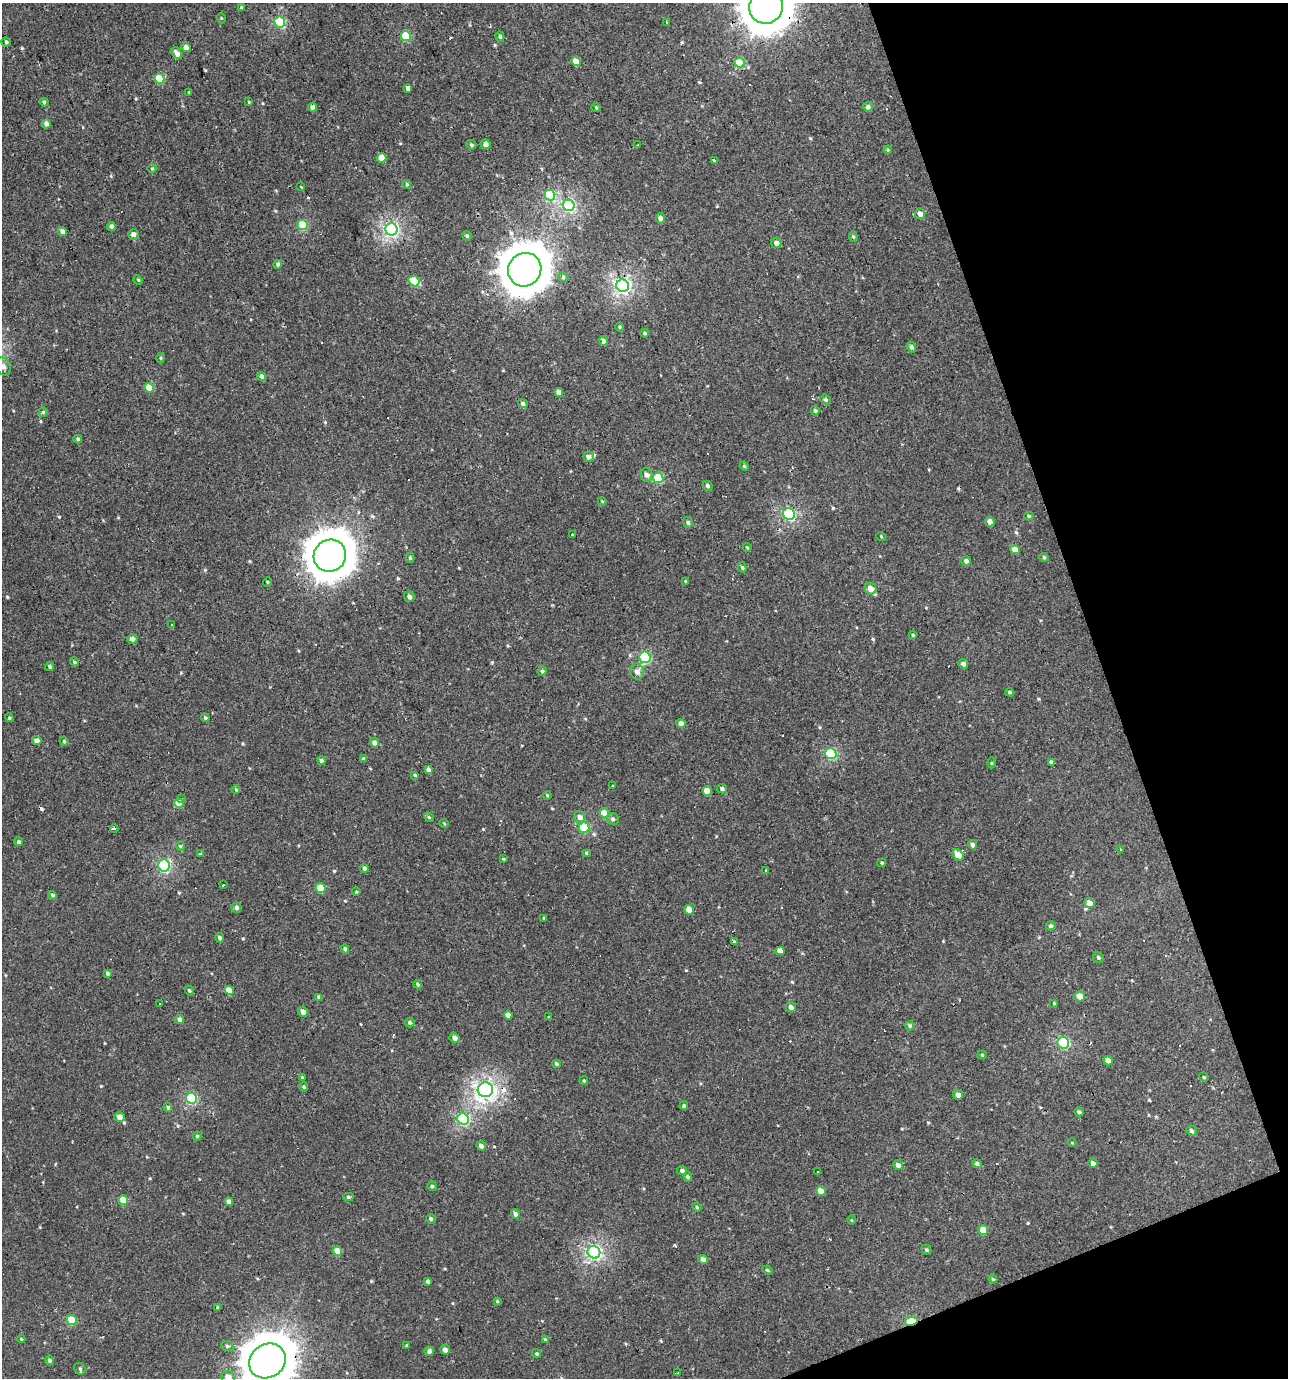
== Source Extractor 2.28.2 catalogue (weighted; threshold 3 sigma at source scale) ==
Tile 12 of 4 x 4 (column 4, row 3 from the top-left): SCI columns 3988-5273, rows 1377-2752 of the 5344 x 5504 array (HDU 1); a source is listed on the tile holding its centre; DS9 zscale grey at full resolution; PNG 1290 x 1380 px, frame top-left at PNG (2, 3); each listed source drawn as its Kron ellipse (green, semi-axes under 4 px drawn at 4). Shown black and unused: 17% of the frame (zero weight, under 2 of 3 exposures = <1% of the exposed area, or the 3 px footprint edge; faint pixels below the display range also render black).
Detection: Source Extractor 2.28.2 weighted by HDU 2 'WHT'; one run over the whole footprint, this tile lists its part. Background 0.00109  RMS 0.0043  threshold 0.0194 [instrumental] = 3 sigma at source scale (4.5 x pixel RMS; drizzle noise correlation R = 1.50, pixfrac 1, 0.0396/0.0396 arcsec/px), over >= 5 px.
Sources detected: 247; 23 cosmic-ray / hot-pixel residue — neither listed nor drawn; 1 inside a brighter listed object's ellipse — not listed separately; the other 223 listed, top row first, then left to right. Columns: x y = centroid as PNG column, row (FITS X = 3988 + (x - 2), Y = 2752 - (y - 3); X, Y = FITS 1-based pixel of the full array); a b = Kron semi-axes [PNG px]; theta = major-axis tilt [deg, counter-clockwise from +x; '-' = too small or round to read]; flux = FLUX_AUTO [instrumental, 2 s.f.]
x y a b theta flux
766 7 17 16 - 1400
242 8 3 3 - 0.63
221 18 5 3 - 0.37
280 22 5 5 - 29
667 23 3 3 - 0.81
406 36 5 5 - 17
500 37 5 4 - 0.71
6 42 4 4 - 0.67
186 47 5 4 - 1.8
177 53 6 5 - 2.4
576 62 4 4 - 5.1
739 63 5 5 - 11
159 78 5 5 - 12
408 88 4 3 - 1.9
189 93 3 3 - 1.3
44 102 4 4 - 0.63
249 102 4 3 - 0.34
312 107 4 4 - 1.7
868 107 5 5 - 1.2
596 108 4 4 - 0.47
46 124 4 4 - 1.6
486 144 5 4 - 1.9
471 145 5 4 - 0.72
637 145 3 2 - 0.32
888 150 4 3 - 0.88
382 158 5 4 - 5.9
714 160 3 3 - 1.1
152 169 5 3 - 0.4
407 184 4 3 - 0.48
300 187 3 3 - 1.3
550 195 5 5 - 23
569 205 6 5 - 55
920 214 5 5 - 2.2
660 218 5 4 - 1.6
303 225 5 5 - 20
111 226 4 4 - 1.4
391 229 6 6 - 81
62 231 5 4 - 1.9
133 235 5 5 - 1.9
467 236 5 4 - 0.6
853 237 5 4 - 0.54
776 243 5 5 - 1.7
278 264 5 4 - 0.92
525 270 17 16 - 1200
563 277 5 4 - 0.66
138 280 5 4 - 0.45
414 281 6 5 - 14
623 286 6 6 - 89
619 327 5 3 - 0.4
645 333 4 4 - 0.62
603 341 5 4 - 1.4
911 347 5 4 - 0.97
161 358 5 3 - 0.45
3 366 9 7 -67 2.2
261 376 4 4 - 1.2
149 388 5 4 - 7.9
559 392 4 4 - 3
825 400 5 4 - 0.7
523 404 5 4 - 1
815 411 4 4 - 0.75
43 412 5 4 - 0.5
78 439 4 4 - 0.71
588 457 5 5 - 1.7
744 466 5 4 - 0.43
646 475 7 6 - 1.6
658 478 5 5 - 19
707 486 5 4 - 0.9
602 501 4 3 - 0.35
789 514 6 5 - 45
1029 516 5 4 - 0.66
688 522 5 5 - 0.78
990 522 5 4 - 2.2
572 534 3 3 - 2.5
881 536 5 3 - 0.36
747 547 4 3 - 0.39
1015 550 5 4 - 3.8
330 556 16 15 - 1000
1044 557 4 4 - 0.53
410 558 5 4 - 0.63
966 561 5 5 - 1.4
742 567 5 4 - 0.66
686 581 4 3 - 0.39
267 582 5 3 - 0.38
870 589 6 5 - 3.4
409 597 5 5 - 1.4
172 625 3 2 - 0.42
913 635 4 4 - 0.48
132 639 5 5 - 1.9
645 657 6 5 - 31
74 662 4 4 - 0.59
963 664 5 4 - 1.2
50 667 4 4 - 0.74
542 671 4 4 - 0.75
637 672 8 7 - 2.4
1010 692 5 4 - 0.58
9 718 4 3 - 0.5
205 718 4 3 - 0.62
681 723 5 4 - 2.6
37 741 4 4 - 2.3
64 741 4 4 - 0.47
374 743 5 4 - 1.6
831 754 6 5 - 31
363 758 4 3 - 0.48
321 761 4 4 - 1
1051 762 4 4 - 1
991 763 5 3 - 0.44
428 770 4 4 - 1.6
415 775 4 4 - 0.49
613 786 3 3 - 1.8
236 789 4 3 - 0.49
722 789 5 4 - 1
707 791 5 4 - 5.7
547 795 4 4 - 0.45
181 799 3 3 - 2.8
179 803 5 4 - 8.2
605 813 5 4 - 9.8
429 817 5 4 - 0.55
580 817 6 5 - 2
613 819 6 5 - 1
444 823 5 3 - 0.38
114 828 4 3 - 2.1
584 828 5 5 - 18
19 842 4 4 - 0.87
973 845 4 4 - 1.4
180 846 4 4 - 0.45
1121 850 2 2 - 0.47
587 853 4 4 - 0.77
200 854 3 3 - 1.7
958 855 6 5 - 5.8
503 859 4 4 - 0.4
882 863 4 4 - 0.49
164 865 6 6 - 44
364 868 4 4 - 1.3
766 871 3 3 - 4.6
224 885 3 3 - 0.71
320 888 5 5 - 8.9
356 892 4 3 - 0.38
52 895 4 4 - 0.79
1089 903 5 5 - 2.8
236 907 5 5 - 1
689 910 5 4 - 4.5
544 918 3 3 - 0.36
1051 926 5 4 - 0.94
220 938 5 4 - 1
735 942 3 3 - 1.3
345 949 4 4 - 0.94
780 951 4 4 - 2.2
1098 957 5 5 - 0.7
108 973 4 4 - 1
418 984 5 4 - 0.6
189 990 5 4 - 0.62
229 990 5 4 - 6.1
1080 996 5 5 - 4
319 997 4 3 - 1.1
159 1003 3 2 - 0.41
1054 1003 4 3 - 0.4
791 1007 5 5 - 1.5
303 1012 5 4 - 2.2
508 1015 4 4 - 2.7
549 1017 3 3 - 1.4
179 1019 4 4 - 1.5
410 1022 5 5 - 0.7
910 1026 4 4 - 0.69
455 1038 5 4 - 1.9
1063 1043 6 5 - 35
982 1055 4 4 - 0.47
1108 1061 5 4 - 2.3
556 1064 4 4 - 0.71
302 1077 3 3 - 0.34
1204 1077 5 4 - 0.54
584 1081 4 3 - 0.55
304 1087 5 4 - 0.56
485 1090 8 7 - 140
958 1095 5 5 - 1.8
192 1098 5 5 - 31
684 1106 4 4 - 0.75
168 1107 4 4 - 0.94
1079 1112 5 4 - 0.72
119 1117 5 5 - 3.1
463 1119 6 5 - 41
1191 1131 5 4 - 0.87
197 1136 4 4 - 0.57
1072 1143 4 3 - 0.32
481 1146 5 4 - 1.7
1093 1163 5 4 - 1.4
977 1164 5 4 - 1.1
898 1165 5 4 - 1.7
682 1171 5 4 - 1.1
818 1172 3 2 - 0.5
688 1177 5 4 - 0.64
432 1186 4 4 - 0.62
821 1191 5 4 - 4.1
348 1197 5 4 - 0.79
123 1200 5 4 - 8.7
229 1202 4 4 - 2.1
697 1207 5 4 - 0.49
515 1214 5 4 - 1.2
431 1219 5 4 - 0.77
852 1220 5 3 - 0.39
983 1230 5 4 - 6.2
926 1250 5 4 - 0.64
337 1251 5 4 - 6.5
594 1252 6 6 - 79
703 1260 5 4 - 2.4
767 1270 5 3 - 0.49
993 1279 4 3 - 0.45
428 1281 4 3 - 0.98
497 1301 4 3 - 0.46
218 1307 4 3 - 0.55
71 1320 5 5 - 13
911 1321 6 4 10 17
21 1339 4 3 - 0.42
545 1340 4 4 - 0.5
406 1345 3 3 - 0.72
227 1346 6 4 -22 0.72
445 1350 5 4 - 1.8
429 1351 5 4 - 1.1
537 1354 4 4 - 0.61
50 1360 5 4 - 0.84
267 1361 19 16 35 1500
80 1369 6 5 - 0.75
678 1373 2 2 - 0.29
228 1377 7 6 - 3.6
Overlapping masked pixels (flux is a lower limit): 5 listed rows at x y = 766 7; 280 22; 485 1090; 911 1321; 267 1361
Isophote crosses this tile's border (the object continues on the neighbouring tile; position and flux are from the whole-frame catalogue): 3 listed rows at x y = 766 7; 267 1361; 228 1377